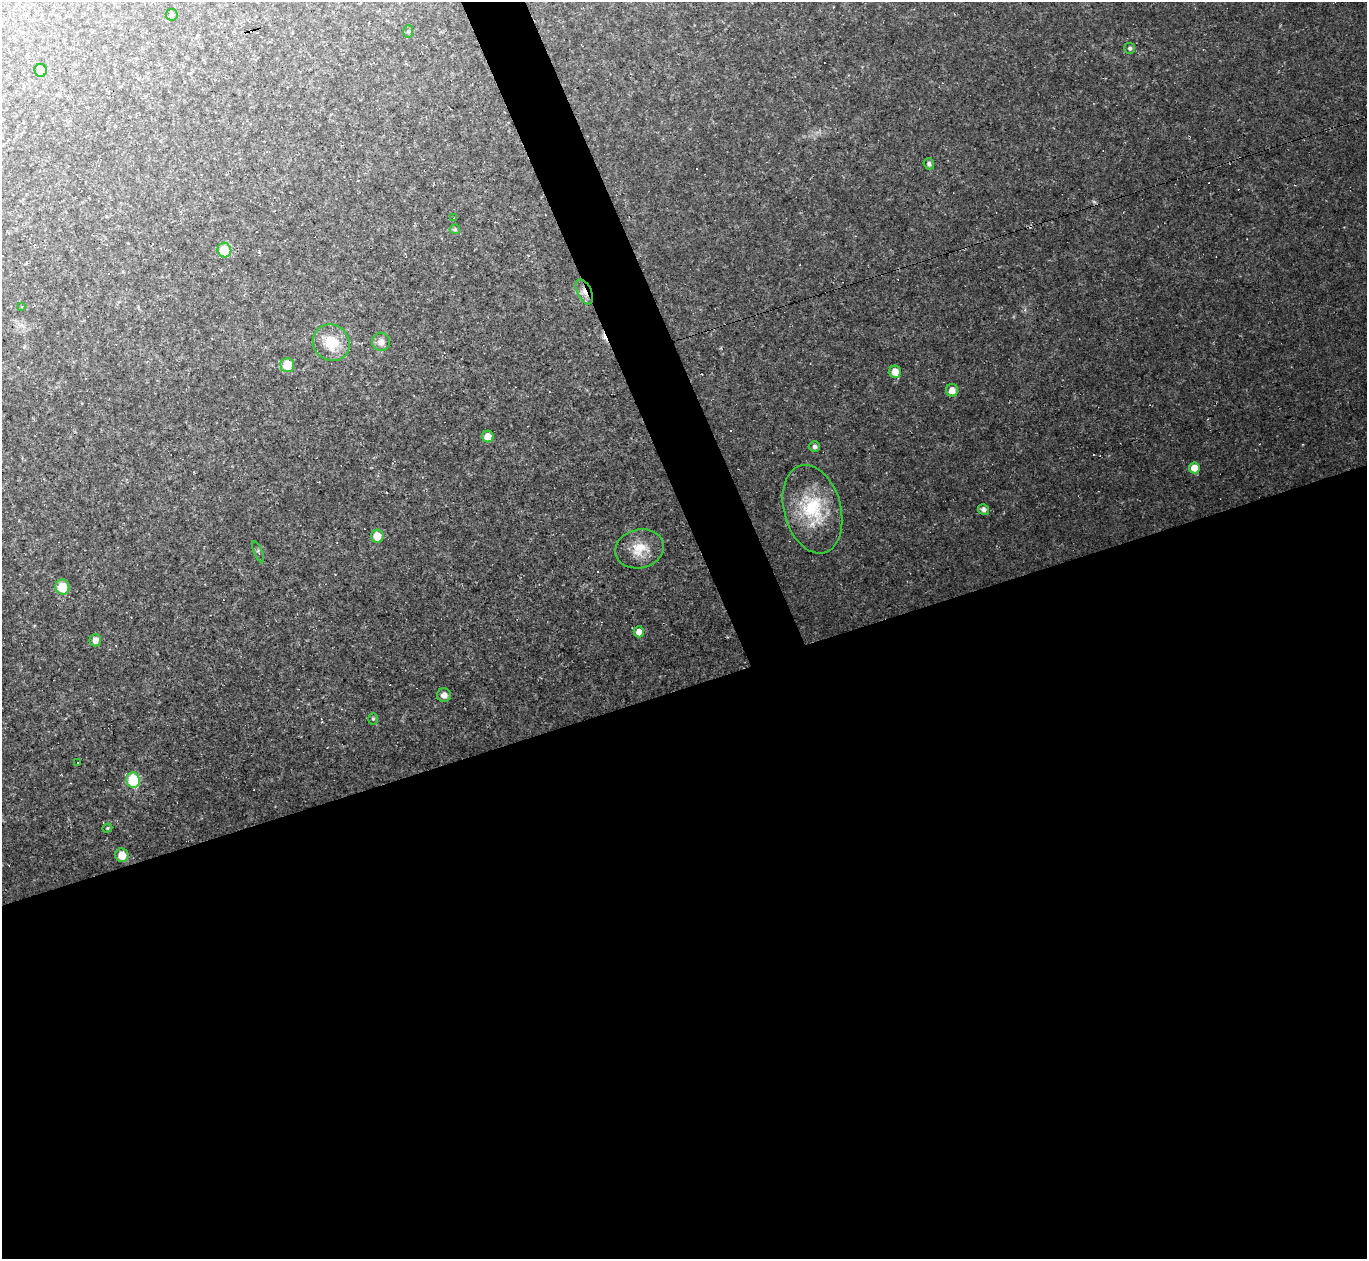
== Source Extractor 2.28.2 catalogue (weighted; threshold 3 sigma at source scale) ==
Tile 15 of 4 x 4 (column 3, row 4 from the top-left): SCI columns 2733-4097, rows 275-1531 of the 5463 x 5448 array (HDU 1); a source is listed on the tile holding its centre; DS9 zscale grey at full resolution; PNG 1369 x 1261 px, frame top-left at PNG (2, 2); each listed source drawn as its Kron ellipse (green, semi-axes under 4 px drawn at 4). Shown black and unused: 48% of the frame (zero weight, under 2 of 3 exposures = <1% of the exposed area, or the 3 px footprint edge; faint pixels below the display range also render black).
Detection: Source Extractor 2.28.2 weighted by HDU 2 'WHT'; one run over the whole footprint, this tile lists its part. Background 0.0745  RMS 0.0088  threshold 0.0394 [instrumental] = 3 sigma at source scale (4.5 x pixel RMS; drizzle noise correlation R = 1.50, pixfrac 1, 0.05/0.05 arcsec/px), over >= 5 px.
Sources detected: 54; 1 too faint to see at this stretch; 21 cosmic-ray / hot-pixel residue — neither listed nor drawn; the other 32 listed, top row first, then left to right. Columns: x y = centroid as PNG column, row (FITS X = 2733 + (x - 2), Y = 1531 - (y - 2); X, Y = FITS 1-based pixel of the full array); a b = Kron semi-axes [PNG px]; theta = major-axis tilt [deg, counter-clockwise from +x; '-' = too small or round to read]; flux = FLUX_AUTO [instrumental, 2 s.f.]
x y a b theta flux
172 15 6 5 - 1.9
408 31 6 5 - 1.4
1130 48 5 5 - 1.7
41 70 6 6 - 8.9
929 164 5 5 - 2.2
454 218 3 3 - 2.2
455 229 5 5 - 1.1
224 250 7 7 - 22
584 292 13 7 -64 6.5
21 306 3 2 - 0.95
381 342 9 9 - 5.4
331 343 19 17 -43 24
287 365 7 7 - 19
895 372 6 6 - 9.5
952 390 6 6 - 6.8
488 437 6 5 - 9.2
815 447 5 5 - 2.7
1194 468 5 5 - 12
812 509 45 28 -75 56
984 509 5 5 - 3.7
377 536 6 6 - 12
640 549 25 19 14 20
258 552 11 3 -66 1.5
62 587 7 7 - 19
639 632 5 5 - 6.3
95 640 6 6 - 5.6
444 695 7 7 - 4.8
373 719 6 5 - 1.5
77 762 3 3 - 2.3
133 780 8 6 -75 44
107 828 5 4 - 0.89
122 855 7 6 - 12
Overlapping masked pixels (flux is a lower limit): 1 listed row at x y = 584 292